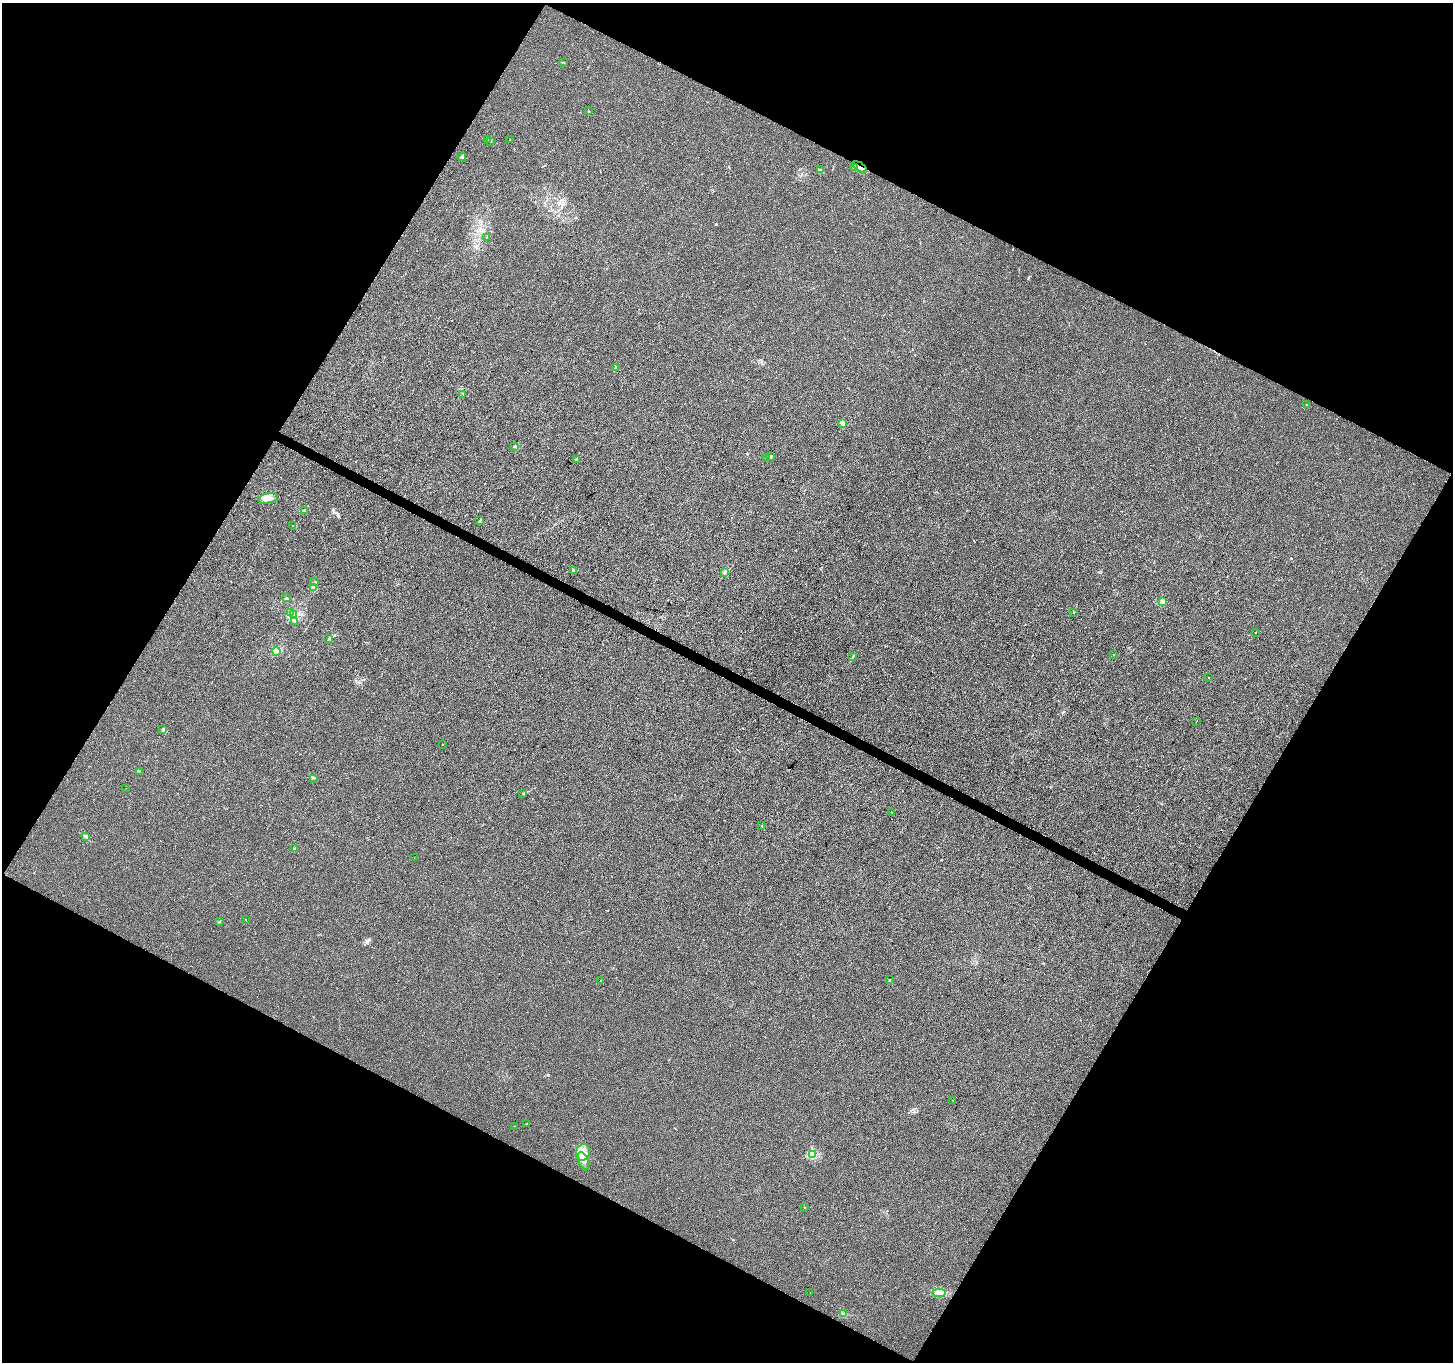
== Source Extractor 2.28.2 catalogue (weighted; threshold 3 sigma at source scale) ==
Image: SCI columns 1-5804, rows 197-5635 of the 5812 x 5898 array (HDU 1 of 3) = the unmasked area's bounding box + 8 px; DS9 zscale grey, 4 x 4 block average (1 PNG px = mean of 4 x 4 image px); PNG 1455 x 1364 px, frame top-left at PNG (2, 3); each listed source drawn as its Kron ellipse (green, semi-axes under 4 px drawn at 4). Shown black and unused: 47% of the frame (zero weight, under 3 of 4 exposures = <1% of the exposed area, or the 3 px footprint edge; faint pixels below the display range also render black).
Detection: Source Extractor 2.28.2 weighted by HDU 2 'WHT'. Background 9.15e-04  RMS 0.0028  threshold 0.0128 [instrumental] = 3 sigma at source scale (4.5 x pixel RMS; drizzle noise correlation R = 1.50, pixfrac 1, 0.0396/0.0396 arcsec/px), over >= 5 px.
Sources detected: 73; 1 inside a brighter object's white glare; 1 cosmic-ray / hot-pixel residue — neither listed nor drawn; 3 coinciding with a brighter row at this scale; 4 inside a brighter listed object's ellipse — not listed separately; the other 64 listed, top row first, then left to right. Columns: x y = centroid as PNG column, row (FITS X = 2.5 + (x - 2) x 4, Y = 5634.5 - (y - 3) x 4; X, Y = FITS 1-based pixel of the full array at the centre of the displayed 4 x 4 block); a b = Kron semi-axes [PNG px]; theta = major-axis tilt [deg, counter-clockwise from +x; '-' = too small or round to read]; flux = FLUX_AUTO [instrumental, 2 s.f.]
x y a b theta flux
563 62 2 2 - 0.74
589 111 2 2 - 0.43
510 139 2 2 - 0.35
488 140 2 2 - 0.45
491 141 2 2 - 0.74
462 157 4 3 - 3
860 167 7 2 -35 4.6
854 168 3 2 - 1.8
820 170 2 2 - 1.2
487 237 2 2 - 0.4
616 368 2 2 - 9.2
463 395 2 2 - 0.44
1307 405 2 2 - 0.87
843 424 3 2 - 1.7
514 446 3 2 - 1.7
770 457 3 2 - 4.1
766 458 2 2 - 0.7
576 460 2 2 - 0.96
268 498 10 5 12 9.9
305 510 3 2 - 1.4
480 521 3 2 - 0.85
292 525 2 2 - 0.27
573 570 2 2 - 2
724 572 3 3 - 2.4
315 582 2 2 - 0.53
313 587 4 3 - 2.8
286 598 2 2 - 1.3
1163 602 2 2 - 33
290 612 4 2 - 2.6
1074 613 2 2 - 3.6
294 614 4 2 - 2.3
295 621 3 2 - 1.1
1255 632 2 2 - 0.77
329 638 3 2 - 1.5
277 651 4 3 - 3.3
1113 655 2 2 - 0.52
853 657 2 2 - 0.76
1209 678 2 2 - 1.1
1196 722 2 2 - 0.39
163 729 3 2 - 1.4
442 744 2 2 - 0.34
139 771 4 2 - 1.4
314 778 3 2 - 1.3
126 788 2 2 - 0.49
523 794 2 2 - 1.1
892 812 2 2 - 0.33
762 826 2 2 - 0.39
85 836 4 3 - 3.2
295 849 2 2 - 8.9
414 858 2 2 - 0.37
246 919 2 2 - 0.32
219 922 4 2 - 1.1
601 980 2 2 - 0.65
889 980 2 2 - 0.92
952 1100 2 2 - 0.4
527 1124 2 2 - 1
514 1126 2 2 - 0.36
583 1152 8 7 - 15
813 1155 2 2 - 96
583 1161 9 5 -68 8.3
804 1208 2 2 - 0.37
810 1293 2 2 - 0.31
939 1293 7 3 4 6.7
844 1314 2 2 - 1.6
Overlapping masked pixels (flux is a lower limit): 1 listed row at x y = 860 167
Diffuse or blended objects may show on this block-average render without a row.